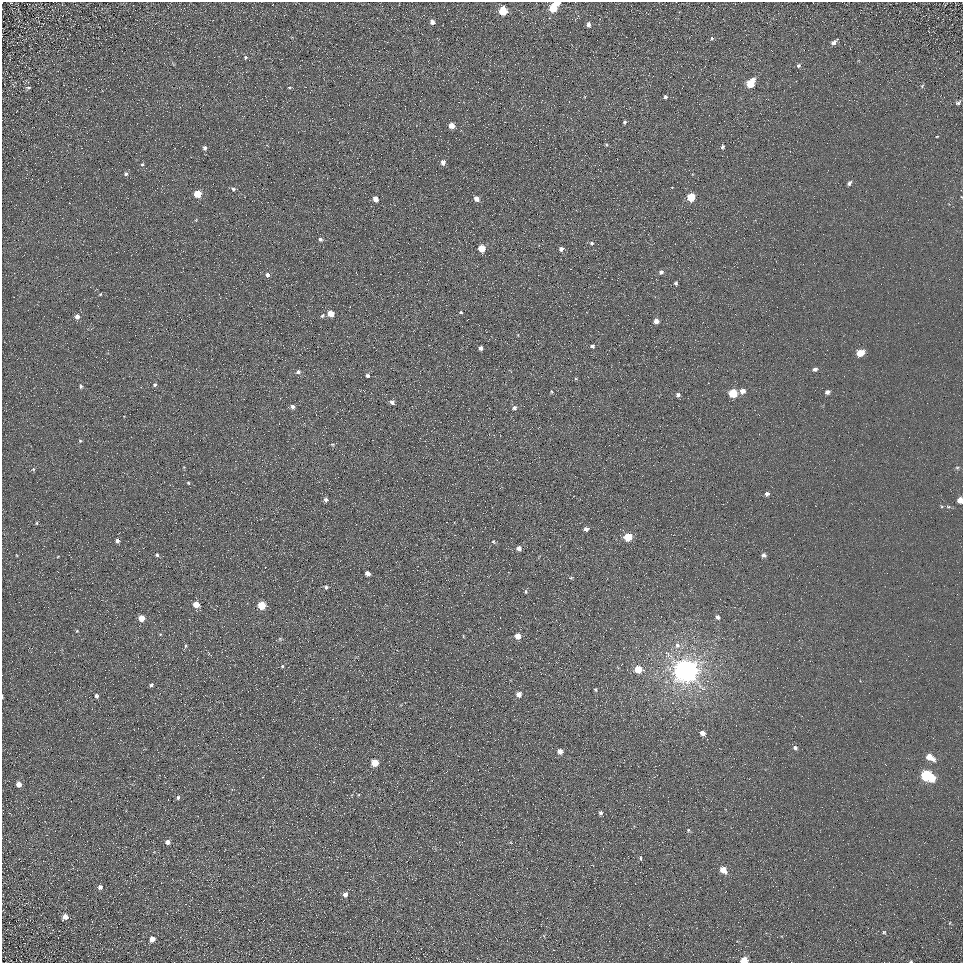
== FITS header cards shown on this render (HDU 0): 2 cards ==
NAXIS1  =                  961
NAXIS2  =                  961

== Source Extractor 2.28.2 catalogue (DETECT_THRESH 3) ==
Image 961 x 961 px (HDU 0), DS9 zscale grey, 1 PNG px = 1 image px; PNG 965 x 965 px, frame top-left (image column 1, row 961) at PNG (2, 2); no overlay
Background 5.33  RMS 7.8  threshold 23.3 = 3 sigma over >= 5 px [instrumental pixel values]
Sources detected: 122; all 122 listed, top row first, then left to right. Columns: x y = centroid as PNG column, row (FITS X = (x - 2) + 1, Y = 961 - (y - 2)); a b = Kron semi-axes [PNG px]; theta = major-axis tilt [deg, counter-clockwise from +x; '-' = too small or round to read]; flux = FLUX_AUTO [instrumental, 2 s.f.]
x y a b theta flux
558 3 4 4 - 2500
553 8 7 5 75 16000
503 11 6 5 - 20000
432 22 5 4 - 1900
588 25 5 4 - 2000
712 38 5 4 - 720
834 43 7 4 42 2400
245 57 5 5 - 780
799 65 6 5 - 1100
750 83 7 5 52 17000
922 86 6 4 47 650
28 87 6 3 0 630
289 88 5 3 - 540
665 97 4 3 - 1200
958 103 7 4 22 1100
625 122 5 3 - 800
451 126 5 4 - 4900
937 136 4 2 - 330
606 144 5 3 - 560
722 147 5 4 - 930
205 148 6 5 - 1300
443 162 5 4 - 2600
142 164 5 4 - 720
126 174 6 5 - 1300
849 183 6 4 52 1400
233 189 5 5 - 1100
198 194 5 5 - 12000
691 197 5 5 - 17000
376 199 5 4 - 4200
477 199 5 5 - 3000
320 239 5 5 - 1200
592 243 5 5 - 920
482 248 5 5 - 12000
561 249 4 4 - 1900
661 272 5 5 - 1400
267 275 5 5 - 1700
676 283 5 4 - 900
100 294 5 4 - 510
461 312 4 3 - 530
331 314 5 4 - 7500
77 316 6 6 - 2500
322 316 5 4 - 760
656 321 5 5 - 3700
592 346 5 4 - 1200
481 348 4 3 - 1600
860 353 6 5 - 10000
815 369 5 4 - 1500
298 372 6 5 - 1400
368 376 3 3 - 1200
576 379 5 4 - 570
155 385 5 5 - 1100
81 386 6 5 - 1000
364 391 2 2 - 270
743 391 5 5 - 3300
551 392 5 3 - 550
827 392 5 4 - 1800
733 393 5 5 - 21000
678 395 5 5 - 1700
392 402 5 4 - 1700
293 407 5 5 - 1600
514 408 7 5 26 1300
80 441 4 4 - 600
332 444 5 3 - 460
184 467 4 4 - 440
957 467 6 4 0 630
33 469 6 5 - 730
188 483 5 4 - 630
767 494 4 4 - 1700
326 499 5 5 - 1300
960 500 5 4 - 5300
262 518 3 2 - 370
36 523 4 4 - 610
586 529 4 4 - 2200
628 537 5 5 - 19000
117 541 5 5 - 1600
493 541 6 5 - 740
519 549 5 5 - 2900
16 555 4 2 - 390
157 555 5 4 - 910
764 555 5 5 - 1700
367 573 4 4 - 2700
571 578 4 4 - 630
326 587 4 4 - 900
525 591 6 3 -90 600
196 604 5 5 - 5700
262 605 5 5 - 15000
718 617 5 4 - 1500
141 618 5 4 - 7700
77 631 4 3 - 480
518 636 4 4 - 5700
280 639 6 4 -46 680
677 645 7 7 - 2000
186 646 5 4 - 700
668 654 12 5 -53 2100
282 666 4 3 - 630
638 669 5 5 - 11000
685 671 8 7 - 810000
151 685 4 3 - 1100
595 690 4 4 - 680
519 694 4 4 - 3900
96 696 5 4 - 1200
2 697 5 2 - 430
702 733 5 4 - 3700
795 748 5 5 - 1400
560 751 4 4 - 4700
930 757 8 5 -31 7500
374 763 5 5 - 13000
927 776 9 6 -30 60000
19 784 5 5 - 3400
178 798 5 4 - 980
600 813 5 4 - 1300
688 830 4 4 - 570
168 842 5 5 - 2600
640 858 5 3 - 680
723 870 6 5 - 7400
100 887 6 6 - 1300
345 894 5 5 - 2400
65 917 6 5 - 3300
884 932 5 5 - 680
152 939 5 5 - 3300
744 960 5 4 - 10000
911 962 4 3 - 490
At the frame edge (FLAGS 8, measured only in part): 5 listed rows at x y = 558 3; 960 500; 2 697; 744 960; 911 962